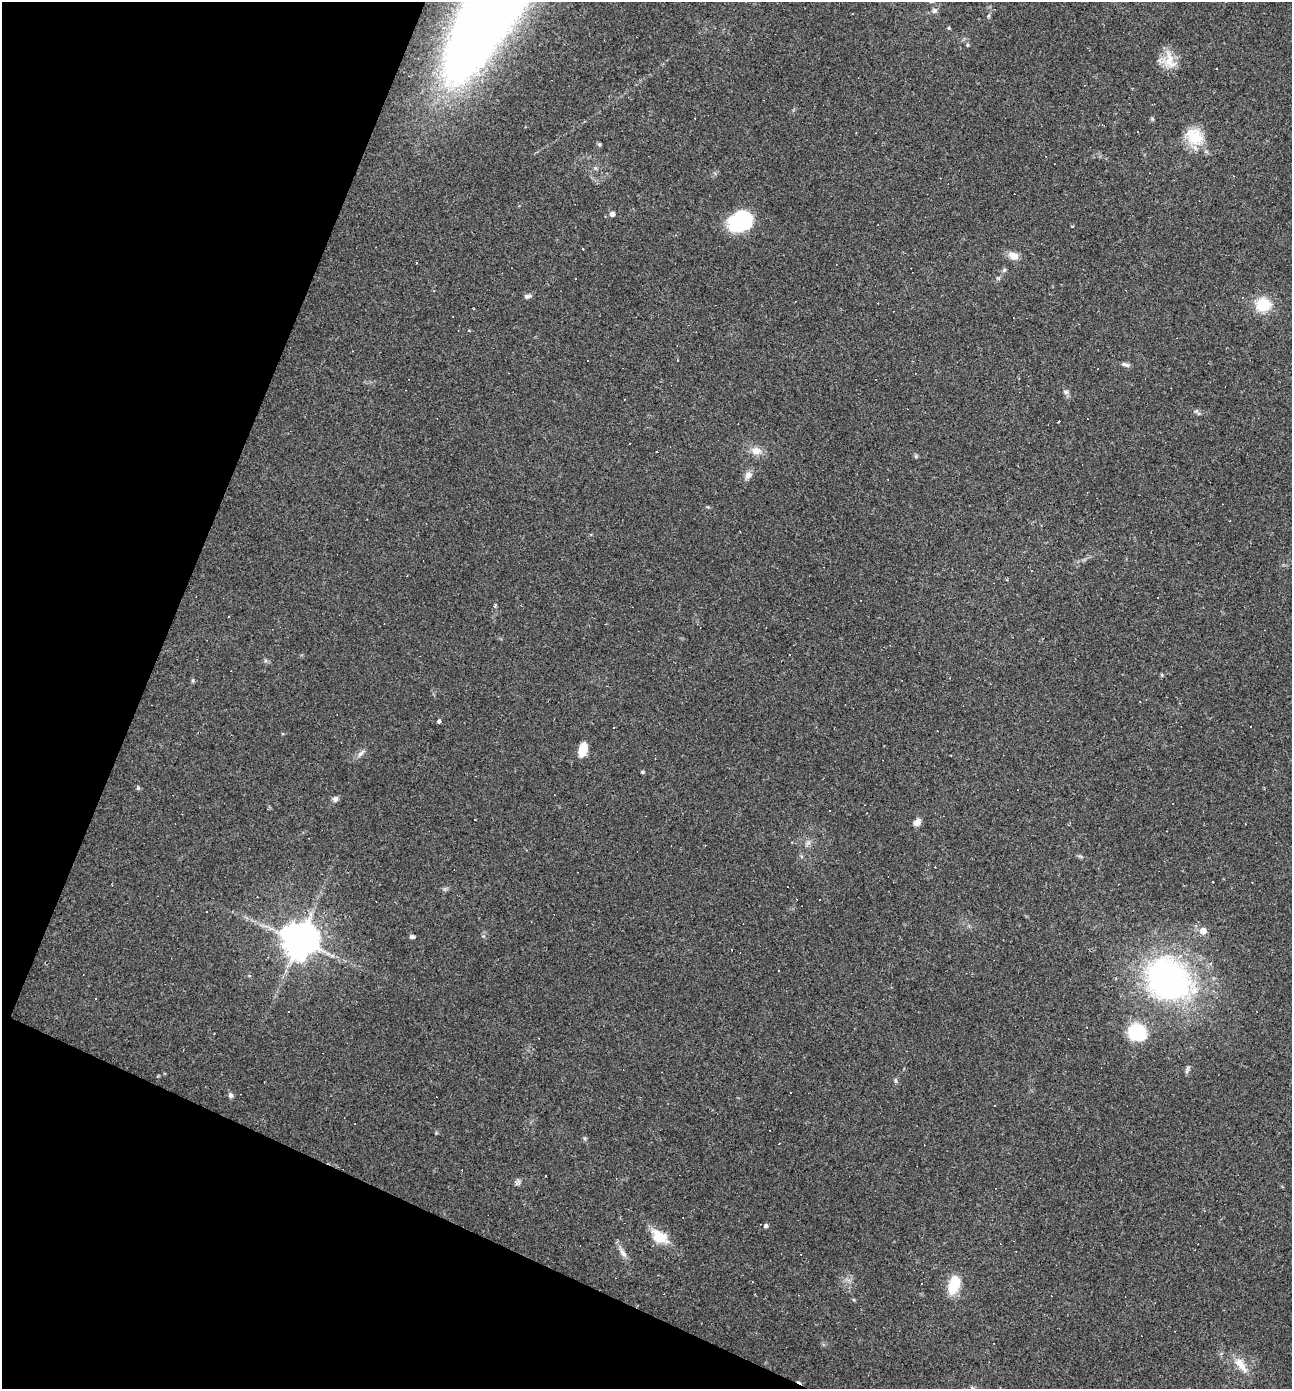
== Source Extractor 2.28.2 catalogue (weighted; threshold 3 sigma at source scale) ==
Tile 9 of 4 x 4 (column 1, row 3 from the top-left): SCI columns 135-1424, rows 1389-2775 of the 5563 x 5550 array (HDU 1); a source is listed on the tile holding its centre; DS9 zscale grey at full resolution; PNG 1294 x 1391 px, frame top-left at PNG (2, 2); no overlay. Shown black and unused: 21% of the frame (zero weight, under 2 of 3 exposures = <1% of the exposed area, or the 3 px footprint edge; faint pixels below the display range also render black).
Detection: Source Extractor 2.28.2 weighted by HDU 2 'WHT'; one run over the whole footprint, this tile lists its part. Background 0.082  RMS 0.0066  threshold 0.0296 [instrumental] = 3 sigma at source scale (4.5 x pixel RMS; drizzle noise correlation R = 1.50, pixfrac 1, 0.05/0.05 arcsec/px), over >= 5 px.
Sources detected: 91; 37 cosmic-ray / hot-pixel residue — not listed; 1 inside a brighter listed object's ellipse — not listed separately; the other 53 listed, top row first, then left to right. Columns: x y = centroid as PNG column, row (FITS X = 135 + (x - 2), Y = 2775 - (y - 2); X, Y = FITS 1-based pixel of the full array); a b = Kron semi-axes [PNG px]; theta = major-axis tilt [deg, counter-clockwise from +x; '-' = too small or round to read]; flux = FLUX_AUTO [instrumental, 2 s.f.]
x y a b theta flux
935 10 9 7 43 2.1
988 16 6 4 72 0.83
949 28 4 4 - 0.81
967 45 5 4 - 0.98
1170 60 27 14 -76 11
695 118 2 2 - 0.54
1194 137 26 20 -41 18
599 144 6 4 -41 0.9
595 168 6 4 -71 0.94
1233 176 3 2 - 0.38
612 214 6 6 - 2
740 222 25 19 21 44
1013 256 12 8 -20 5.9
1004 270 7 4 45 1.1
527 296 8 5 9 1.9
1263 305 16 14 8 18
678 360 3 2 - 0.47
1126 364 11 5 -22 1.8
1066 392 7 5 -14 1.7
756 451 13 10 -4 5.9
916 456 6 4 72 0.83
748 475 11 7 61 3.8
496 605 3 3 - 2.1
789 655 3 2 - 0.95
193 680 6 3 71 0.81
1140 701 2 2 - 0.49
439 721 4 3 - 2.4
583 750 12 7 78 14
361 753 12 6 44 2.6
951 755 3 2 - 0.58
642 772 4 4 - 0.92
138 788 6 5 - 0.94
335 799 7 6 - 2.3
475 820 3 2 - 1.1
917 822 10 7 40 3.3
819 900 2 2 - 0.51
207 912 2 2 - 0.43
1203 931 5 5 - 8.4
412 937 6 5 - 1.4
299 940 12 11 - 1200
779 971 3 2 - 0.82
1169 979 56 45 -34 190
1136 1032 20 18 -27 29
1187 1070 12 4 68 1.5
896 1081 6 4 -89 1
230 1095 8 6 -67 1.9
779 1143 3 2 - 0.4
545 1176 2 2 - 0.55
766 1226 5 4 - 1.9
659 1237 21 13 -32 14
623 1253 14 6 -49 3.3
954 1285 18 10 72 21
1241 1365 25 9 -52 9.1
Overlapping masked pixels (flux is a lower limit): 1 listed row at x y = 299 940
Unlisted compact peaks at least as high as the median listed source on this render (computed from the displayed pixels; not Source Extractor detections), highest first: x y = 1196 411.